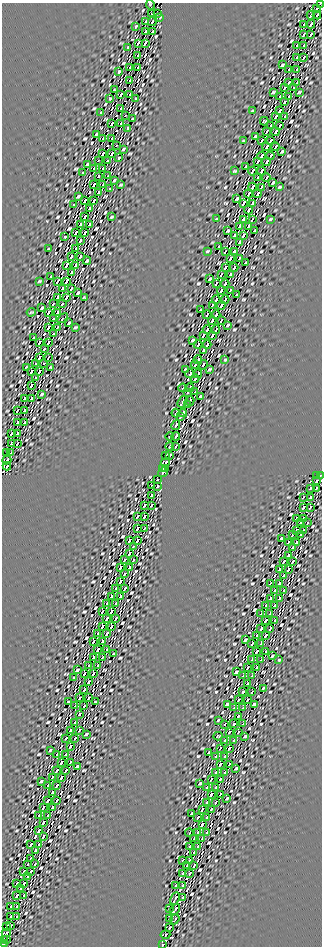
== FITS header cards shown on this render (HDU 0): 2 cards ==
NAXIS1  =                  320
NAXIS2  =                  944

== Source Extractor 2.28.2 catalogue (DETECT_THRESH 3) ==
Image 320 x 944 px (HDU 0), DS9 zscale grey, 1 PNG px = 1 image px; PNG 324 x 948 px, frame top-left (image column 1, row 944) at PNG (2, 3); each listed source drawn as its Kron ellipse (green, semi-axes under 4 px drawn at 4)
Background 5.45e+11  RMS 6.0e+14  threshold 1.79e+15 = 3 sigma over >= 5 px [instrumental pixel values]
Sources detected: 990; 5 with non-positive FLUX_AUTO (blend fragments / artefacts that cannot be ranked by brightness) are neither listed nor drawn; of the other 985, the 500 brightest by FLUX_AUTO listed and drawn (485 fainter detections omitted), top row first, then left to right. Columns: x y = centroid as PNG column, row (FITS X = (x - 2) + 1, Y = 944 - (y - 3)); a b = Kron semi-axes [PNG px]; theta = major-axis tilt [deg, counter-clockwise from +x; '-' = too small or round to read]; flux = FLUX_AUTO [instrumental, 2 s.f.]
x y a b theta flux
320 3 2 2 - 4.6e+16
150 5 5 3 - 5.3e+16
317 8 4 3 - 1.2e+17
152 13 3 3 - 9.0e+16
158 14 3 2 - 6.4e+16
311 15 4 3 - 1.5e+17
317 15 4 2 - 9.6e+16
160 17 3 3 - 4.7e+16
145 22 4 2 - 6.0e+16
152 22 4 3 - 1.6e+17
304 24 4 2 - 5.4e+16
311 24 4 3 - 1.5e+17
136 26 4 3 - 4.8e+16
145 32 4 3 - 1.3e+17
152 32 4 2 - 6.2e+16
304 34 4 3 - 1.8e+17
311 34 4 2 - 8.5e+16
138 43 4 2 - 6.9e+16
145 43 4 3 - 1.4e+17
297 45 4 2 - 9.6e+16
304 45 4 3 - 1.9e+17
128 47 3 3 - 4.9e+16
138 55 4 3 - 1.6e+17
297 57 4 3 - 2.2e+17
304 57 4 2 - 6.7e+16
282 65 3 2 - 5.5e+16
130 67 4 2 - 1.1e+17
138 67 4 3 - 1.5e+17
289 69 4 2 - 1.3e+17
297 69 4 3 - 1.9e+17
119 71 3 3 - 5.4e+16
130 80 4 3 - 2.0e+17
289 83 4 3 - 1.8e+17
297 83 4 2 - 4.7e+16
284 88 3 3 - 1.1e+17
293 88 3 3 - 9.0e+16
114 90 4 3 - 4.7e+16
273 92 4 2 - 5.2e+16
299 92 4 2 - 5.0e+16
121 94 4 2 - 1.6e+17
130 94 4 3 - 1.6e+17
280 97 4 3 - 1.6e+17
289 97 4 3 - 1.6e+17
110 98 3 3 - 5.1e+16
136 99 3 3 - 5.2e+16
284 102 3 3 - 1.2e+17
121 108 4 3 - 2.4e+17
252 111 4 3 - 4.7e+16
280 111 4 3 - 2.4e+17
100 113 3 2 - 4.8e+16
125 115 2 2 - 4.7e+16
276 117 4 3 - 7.8e+16
285 117 4 2 - 1.1e+17
132 119 4 2 - 5.9e+16
264 121 4 3 - 4.6e+16
112 123 4 3 - 2.1e+17
121 123 4 2 - 1.4e+17
271 126 4 3 - 2.0e+17
280 126 4 3 - 1.4e+17
128 128 4 2 - 6.2e+16
266 132 4 2 - 6.8e+16
276 132 4 3 - 1.3e+17
96 134 3 2 - 5.6e+16
255 136 3 2 - 5.6e+16
103 139 4 2 - 8.5e+16
112 139 4 3 - 1.8e+17
244 141 3 3 - 4.9e+16
262 141 4 2 - 7.8e+16
271 141 4 3 - 2.5e+17
116 145 2 2 - 5.0e+16
267 147 4 3 - 1.2e+17
276 147 4 2 - 7.3e+16
123 149 3 2 - 5.8e+16
282 151 4 3 - 5.1e+16
103 154 4 3 - 2.1e+17
112 154 4 2 - 9.3e+16
261 156 4 3 - 2.5e+17
270 156 4 2 - 1.2e+17
119 158 3 2 - 5.7e+16
98 160 2 2 - 5.5e+16
107 160 3 2 - 4.9e+16
257 162 4 2 - 8.7e+16
266 162 4 3 - 1.5e+17
87 164 4 2 - 5.9e+16
246 166 4 3 - 6.0e+16
94 169 4 2 - 9.3e+16
103 169 4 3 - 2.1e+17
234 171 4 3 - 5.3e+16
252 171 4 2 - 1.3e+17
261 171 4 3 - 2.7e+17
83 173 3 3 - 6.0e+16
98 176 3 3 - 9.4e+16
108 176 3 2 - 5.2e+16
257 178 4 3 - 1.5e+17
266 178 4 2 - 5.4e+16
114 180 3 2 - 5.0e+16
273 182 4 2 - 5.5e+16
94 185 4 3 - 2.3e+17
103 185 4 2 - 6.5e+16
121 185 4 2 - 4.9e+16
252 187 4 3 - 2.9e+17
261 187 4 2 - 9.1e+16
279 187 4 3 - 5.0e+16
110 189 3 2 - 4.7e+16
98 192 3 3 - 1.1e+17
248 194 4 2 - 8.9e+16
257 194 4 3 - 1.4e+17
78 196 4 3 - 4.7e+16
237 199 4 3 - 6.4e+16
85 201 4 2 - 1.3e+17
94 201 4 3 - 2.0e+17
243 203 4 3 - 1.8e+17
252 203 4 3 - 2.5e+17
74 205 3 2 - 5.6e+16
89 208 3 3 - 1.1e+17
248 210 4 3 - 1.7e+17
85 217 4 3 - 2.6e+17
112 217 4 2 - 4.8e+16
216 219 3 2 - 4.7e+16
243 219 4 3 - 3.1e+17
252 219 4 2 - 5.3e+16
270 219 3 2 - 5.0e+16
80 224 3 3 - 5.7e+16
89 224 3 3 - 7.7e+16
239 226 4 3 - 1.2e+17
248 226 4 3 - 1.2e+17
228 231 4 3 - 5.7e+16
255 231 4 3 - 5.4e+16
76 233 4 3 - 1.8e+17
85 233 4 3 - 1.8e+17
234 235 4 3 - 2.1e+17
243 235 4 3 - 2.1e+17
65 237 3 2 - 4.7e+16
80 240 3 3 - 1.3e+17
239 242 4 3 - 1.8e+17
219 247 4 2 - 4.6e+16
48 249 4 2 - 5.1e+16
76 249 4 3 - 2.6e+17
207 251 3 3 - 5.0e+16
225 251 4 2 - 6.4e+16
234 251 4 3 - 3.0e+17
71 256 3 3 - 5.0e+16
80 256 3 3 - 7.7e+16
230 258 4 3 - 1.4e+17
239 258 4 3 - 1.0e+17
87 261 4 2 - 5.0e+16
246 263 4 2 - 6.5e+16
66 265 4 3 - 2.0e+17
75 265 4 2 - 1.4e+17
225 267 4 3 - 2.4e+17
234 267 4 3 - 1.8e+17
71 272 3 3 - 1.1e+17
221 274 4 2 - 6.1e+16
230 274 4 3 - 1.7e+17
51 277 4 2 - 5.2e+16
210 279 4 2 - 5.2e+16
39 281 4 2 - 5.3e+16
57 281 4 2 - 6.7e+16
66 281 4 3 - 2.4e+17
216 283 4 2 - 1.1e+17
225 283 4 3 - 2.9e+17
62 288 3 3 - 7.9e+16
71 288 4 2 - 8.3e+16
221 290 4 3 - 1.6e+17
230 290 4 2 - 9.3e+16
78 293 4 2 - 5.2e+16
237 295 4 2 - 6.5e+16
57 297 4 3 - 2.3e+17
66 297 4 2 - 9.9e+16
84 297 4 2 - 5.0e+16
216 300 4 3 - 2.6e+17
225 300 4 3 - 1.4e+17
53 304 3 2 - 6.3e+16
62 304 3 3 - 8.1e+16
212 305 4 2 - 7.8e+16
221 305 4 3 - 1.7e+17
42 308 4 2 - 5.2e+16
201 310 4 2 - 6.4e+16
31 312 4 2 - 5.0e+16
48 312 4 2 - 1.0e+17
57 312 4 3 - 2.3e+17
207 315 4 2 - 1.7e+17
216 315 4 3 - 2.5e+17
63 318 6 2 35 5.8e+16
53 319 3 3 - 4.8e+16
212 320 4 3 - 1.8e+17
221 321 4 2 - 6.3e+16
69 323 4 2 - 4.7e+16
228 325 3 2 - 5.7e+16
48 327 4 3 - 2.4e+17
57 327 4 2 - 5.4e+16
75 327 4 2 - 5.2e+16
207 330 4 3 - 2.5e+17
216 330 4 2 - 1.1e+17
53 334 3 3 - 7.6e+16
203 336 4 2 - 1.2e+17
212 336 4 3 - 1.5e+17
34 338 4 3 - 5.1e+16
193 340 4 3 - 5.6e+16
39 342 4 2 - 1.3e+17
48 342 4 3 - 1.9e+17
198 345 4 3 - 1.9e+17
207 345 4 3 - 2.5e+17
44 349 3 3 - 7.2e+16
203 351 4 3 - 1.3e+17
39 357 4 3 - 2.8e+17
48 357 4 2 - 5.4e+16
198 360 4 3 - 2.3e+17
225 360 3 2 - 4.7e+16
36 363 3 2 - 5.1e+16
44 363 2 2 - 5.8e+16
195 365 4 3 - 6.6e+16
203 365 5 3 - 1.0e+17
27 367 4 3 - 5.4e+16
51 367 4 3 - 4.9e+16
186 369 4 3 - 5.1e+16
210 369 4 3 - 5.2e+16
31 371 4 3 - 1.8e+17
39 371 4 3 - 1.9e+17
190 374 4 3 - 2.2e+17
198 374 4 3 - 1.4e+17
35 377 3 2 - 7.9e+16
195 379 4 3 - 1.0e+17
31 386 4 3 - 2.3e+17
183 388 4 2 - 5.4e+16
190 388 4 3 - 2.5e+17
188 392 4 3 - 4.9e+16
195 392 4 2 - 5.8e+16
42 394 4 2 - 5.4e+16
200 396 4 3 - 4.9e+16
24 399 4 3 - 1.8e+17
31 399 4 2 - 1.3e+17
183 401 6 3 59 1.5e+17
190 401 5 3 - 1.4e+17
188 404 3 3 - 1.3e+17
17 411 4 2 - 6.5e+16
24 411 4 3 - 1.7e+17
176 413 4 2 - 7.4e+16
183 413 4 3 - 2.1e+17
181 416 3 3 - 4.8e+16
17 423 4 3 - 1.5e+17
24 423 4 2 - 9.6e+16
176 425 5 3 - 1.7e+17
11 434 4 2 - 8.4e+16
17 434 4 3 - 1.4e+17
170 436 4 2 - 9.5e+16
176 436 4 3 - 2.2e+17
11 444 4 3 - 1.4e+17
17 444 4 2 - 5.9e+16
170 446 4 3 - 1.8e+17
176 446 4 2 - 7.0e+16
7 453 4 2 - 9.2e+16
11 453 4 3 - 1.2e+17
166 455 4 2 - 8.2e+16
170 455 4 3 - 1.3e+17
7 460 4 3 - 1.5e+17
165 462 5 3 - 1.7e+17
7 466 4 2 - 9.2e+16
163 468 4 2 - 1.0e+17
166 468 3 3 - 1.5e+17
163 472 5 4 - 1.7e+17
316 475 3 2 - 7.6e+16
320 475 3 2 - 8.1e+16
157 479 3 2 - 9.1e+16
316 481 4 3 - 1.3e+17
152 486 4 3 - 1.1e+17
157 486 3 2 - 9.1e+16
310 488 4 3 - 8.6e+16
316 488 4 2 - 5.4e+16
151 495 3 3 - 1.4e+17
303 497 3 2 - 5.1e+16
310 497 3 3 - 1.4e+17
144 505 3 3 - 1.4e+17
151 505 3 2 - 6.0e+16
303 507 4 3 - 1.5e+17
310 507 4 2 - 7.3e+16
137 516 3 2 - 6.8e+16
144 516 3 3 - 1.5e+17
296 518 4 2 - 8.5e+16
303 518 4 3 - 1.2e+17
300 523 3 3 - 1.0e+17
308 523 3 2 - 4.9e+16
137 528 3 3 - 1.8e+17
144 528 3 2 - 4.8e+16
296 530 4 3 - 2.0e+17
303 530 3 2 - 6.3e+16
292 535 3 3 - 6.8e+16
300 535 3 3 - 1.0e+17
281 538 3 2 - 5.1e+16
129 540 4 2 - 1.1e+17
137 540 3 3 - 1.5e+17
288 542 4 3 - 1.3e+17
296 542 4 3 - 1.7e+17
133 546 3 2 - 7.4e+16
293 547 4 3 - 1.3e+17
129 553 3 3 - 2.0e+17
288 555 4 3 - 2.3e+17
125 560 3 3 - 8.3e+16
134 560 3 3 - 8.0e+16
284 561 4 3 - 1.0e+17
293 561 4 3 - 1.1e+17
120 567 3 3 - 1.3e+17
129 567 3 3 - 1.3e+17
288 569 4 3 - 1.7e+17
279 570 4 3 - 1.7e+17
124 574 3 3 - 7.5e+16
284 576 4 3 - 1.5e+17
120 581 4 3 - 2.0e+17
270 584 3 2 - 4.6e+16
279 584 4 3 - 2.5e+17
116 589 4 3 - 6.7e+16
125 589 4 2 - 7.8e+16
274 591 4 3 - 1.3e+17
283 591 4 3 - 9.5e+16
111 597 4 3 - 1.7e+17
120 597 3 2 - 1.2e+17
270 599 4 3 - 2.0e+17
279 599 4 3 - 1.5e+17
107 604 3 2 - 5.6e+16
116 604 4 3 - 1.1e+17
265 606 3 2 - 4.9e+16
274 606 4 3 - 1.6e+17
102 612 3 2 - 6.3e+16
111 612 4 3 - 2.1e+17
261 614 4 2 - 8.5e+16
270 614 4 3 - 2.5e+17
107 619 3 3 - 1.7e+17
116 619 4 2 - 6.7e+16
265 621 3 3 - 1.6e+17
274 621 3 2 - 7.4e+16
102 627 3 3 - 2.1e+17
111 627 3 2 - 9.9e+16
261 629 4 3 - 2.4e+17
270 629 4 2 - 1.3e+17
98 634 3 2 - 8.5e+16
107 634 4 3 - 1.7e+17
256 636 3 2 - 7.5e+16
265 636 3 3 - 1.6e+17
245 640 3 3 - 5.0e+16
93 642 3 2 - 9.6e+16
102 642 3 3 - 2.1e+17
252 644 4 2 - 1.2e+17
261 644 4 3 - 2.5e+17
97 650 4 3 - 1.6e+17
106 650 3 2 - 4.6e+16
256 652 3 3 - 1.7e+17
265 652 3 2 - 5.2e+16
113 654 3 2 - 4.7e+16
272 656 3 3 - 4.7e+16
93 658 4 3 - 1.8e+17
102 658 3 2 - 7.7e+16
252 660 4 3 - 3.0e+17
261 660 3 2 - 1.0e+17
279 660 3 2 - 4.6e+16
88 666 3 2 - 9.0e+16
97 666 3 3 - 1.4e+17
247 668 3 3 - 1.0e+17
256 668 3 3 - 1.5e+17
77 670 3 2 - 5.6e+16
236 672 3 3 - 5.7e+16
84 674 3 2 - 1.3e+17
93 674 3 3 - 1.6e+17
243 676 3 3 - 1.8e+17
252 676 3 3 - 2.5e+17
73 678 3 2 - 5.0e+16
88 682 3 3 - 1.7e+17
247 684 3 3 - 1.8e+17
263 688 3 2 - 4.7e+16
84 690 3 3 - 2.4e+17
243 692 3 3 - 2.9e+17
252 692 3 2 - 6.4e+16
79 698 3 3 - 7.8e+16
88 698 3 3 - 7.9e+16
238 700 3 3 - 9.3e+16
247 700 3 3 - 9.4e+16
68 702 3 3 - 4.9e+16
95 702 4 3 - 4.7e+16
227 704 4 2 - 5.6e+16
254 704 4 2 - 5.4e+16
75 706 3 3 - 1.6e+17
84 706 3 3 - 1.7e+17
234 708 3 3 - 2.1e+17
243 708 3 3 - 2.1e+17
79 714 3 3 - 1.5e+17
238 716 3 3 - 1.8e+17
218 720 3 2 - 5.1e+16
75 722 3 3 - 2.4e+17
225 724 3 2 - 5.2e+16
234 724 3 3 - 2.8e+17
243 724 3 2 - 5.4e+16
70 730 3 3 - 1.2e+17
79 730 3 3 - 8.6e+16
229 732 3 3 - 1.4e+17
238 732 3 3 - 1.0e+17
86 734 4 2 - 5.0e+16
218 736 4 2 - 4.7e+16
245 736 4 2 - 5.9e+16
66 738 3 3 - 1.9e+17
75 738 3 2 - 1.4e+17
225 740 3 3 - 2.4e+17
234 740 3 3 - 1.8e+17
70 746 3 3 - 1.4e+17
220 748 3 2 - 5.3e+16
229 748 3 3 - 1.8e+17
50 750 3 2 - 5.5e+16
209 752 3 3 - 5.1e+16
57 754 3 2 - 7.5e+16
66 754 3 3 - 1.8e+17
216 756 4 2 - 1.1e+17
225 756 3 3 - 3.1e+17
61 762 3 3 - 1.4e+17
70 762 3 2 - 6.7e+16
220 764 3 3 - 1.7e+17
229 764 3 2 - 8.1e+16
77 766 3 2 - 6.0e+16
236 768 3 3 - 5.2e+16
57 770 4 3 - 2.0e+17
66 770 3 2 - 9.7e+16
216 772 3 3 - 2.8e+17
225 772 3 3 - 1.3e+17
52 777 3 2 - 6.6e+16
61 777 4 3 - 1.2e+17
211 779 3 2 - 7.6e+16
220 779 3 3 - 1.4e+17
41 781 3 3 - 5.1e+16
200 783 3 3 - 5.2e+16
48 785 3 2 - 9.5e+16
57 785 4 3 - 2.0e+17
207 787 4 3 - 1.5e+17
216 787 3 3 - 2.5e+17
52 792 4 3 - 1.3e+17
211 794 3 3 - 1.5e+17
220 794 3 2 - 5.3e+16
227 798 3 2 - 4.9e+16
48 800 4 3 - 2.2e+17
57 800 3 2 - 6.5e+16
207 802 4 3 - 2.7e+17
216 802 3 2 - 7.7e+16
43 807 3 2 - 7.5e+16
52 807 4 3 - 1.1e+17
202 809 3 3 - 8.7e+16
211 809 3 3 - 1.3e+17
192 813 3 3 - 4.8e+16
39 815 4 2 - 1.3e+17
48 815 4 3 - 1.8e+17
198 817 4 3 - 1.7e+17
207 817 3 3 - 2.1e+17
43 822 4 3 - 1.4e+17
202 824 4 3 - 1.6e+17
39 830 4 3 - 2.2e+17
198 832 3 3 - 2.5e+17
206 832 3 2 - 5.6e+16
189 833 4 2 - 4.9e+16
43 836 4 2 - 1.1e+17
194 839 3 3 - 1.1e+17
202 839 3 3 - 1.1e+17
31 844 4 3 - 1.4e+17
39 844 4 3 - 1.5e+17
198 846 3 3 - 1.6e+17
190 847 4 3 - 1.9e+17
35 851 3 3 - 1.0e+17
194 853 4 3 - 1.5e+17
31 859 4 3 - 2.0e+17
182 861 3 2 - 5.8e+16
190 861 4 3 - 2.3e+17
28 864 3 2 - 9.5e+16
35 864 3 2 - 7.1e+16
187 866 4 3 - 1.2e+17
194 866 3 2 - 9.0e+16
24 872 4 3 - 1.6e+17
31 872 4 2 - 1.2e+17
182 874 4 3 - 1.4e+17
189 874 4 3 - 1.1e+17
27 876 3 2 - 8.6e+16
17 884 3 2 - 5.3e+16
24 884 4 3 - 1.9e+17
175 886 3 2 - 6.9e+16
183 886 4 3 - 1.3e+17
20 888 3 2 - 8.0e+16
16 896 4 3 - 1.6e+17
24 896 3 2 - 8.3e+16
175 898 6 3 63 8.8e+16
182 898 3 3 - 1.1e+17
11 907 3 2 - 6.8e+16
16 907 3 3 - 1.6e+17
169 909 3 3 - 7.8e+16
175 910 6 3 54 1.2e+17
10 917 3 3 - 1.5e+17
16 917 3 2 - 5.1e+16
169 919 4 3 - 1.4e+17
175 919 5 3 - 5.8e+16
6 926 3 2 - 6.1e+16
10 926 3 3 - 9.3e+16
169 928 3 3 - 1.2e+17
6 933 4 3 - 1.2e+17
165 935 5 3 - 1.2e+17
3 939 3 2 - 1.1e+17
6 939 4 3 - 8.1e+16
3 944 4 2 - 8.1e+16
162 945 3 2 - 1.7e+17
At the frame edge (FLAGS 8, measured only in part): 5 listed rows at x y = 320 3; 150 5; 320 475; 3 944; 162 945
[485 fainter detections neither listed nor drawn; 5 non-positive-flux detections neither listed nor drawn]